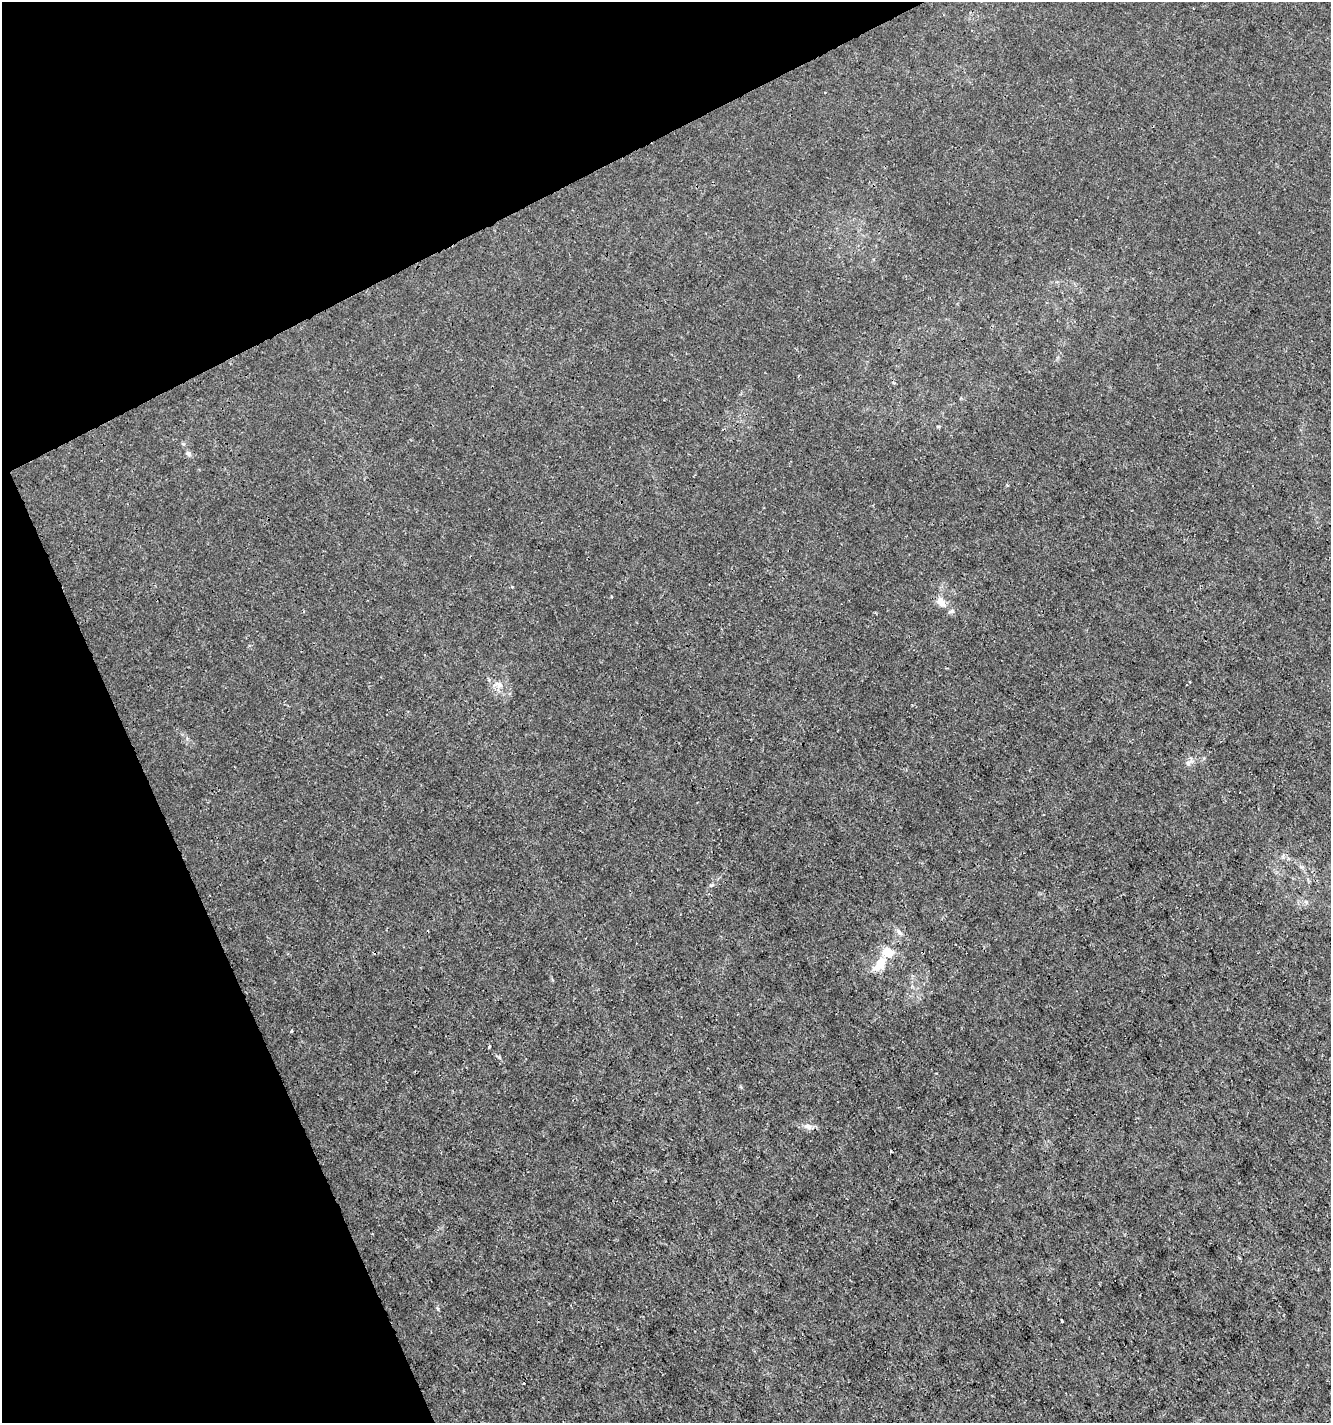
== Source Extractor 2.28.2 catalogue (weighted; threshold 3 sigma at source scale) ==
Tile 5 of 4 x 4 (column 1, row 2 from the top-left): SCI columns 94-1422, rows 2848-4268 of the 5560 x 5690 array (HDU 1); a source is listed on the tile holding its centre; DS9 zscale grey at full resolution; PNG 1333 x 1425 px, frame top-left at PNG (2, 2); no overlay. Shown black and unused: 23% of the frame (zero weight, under 3 of 4 exposures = <1% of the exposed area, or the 3 px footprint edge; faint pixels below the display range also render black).
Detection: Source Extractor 2.28.2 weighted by HDU 2 'WHT'; one run over the whole footprint, this tile lists its part. Background 1.03e-04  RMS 9.4e-04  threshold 0.00422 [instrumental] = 3 sigma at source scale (4.5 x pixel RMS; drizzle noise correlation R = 1.50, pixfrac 1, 0.0396/0.0396 arcsec/px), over >= 5 px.
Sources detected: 15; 2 cosmic-ray / hot-pixel residue — not listed; the other 13 listed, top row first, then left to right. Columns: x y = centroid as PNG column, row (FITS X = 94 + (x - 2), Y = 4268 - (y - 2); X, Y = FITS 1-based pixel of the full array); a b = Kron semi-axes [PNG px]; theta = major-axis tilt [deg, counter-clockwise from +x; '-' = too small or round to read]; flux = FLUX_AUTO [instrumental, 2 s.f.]
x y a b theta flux
938 426 5 3 - 0.083
188 453 7 6 - 0.23
941 602 13 9 -57 0.83
952 611 8 5 17 0.21
499 684 12 7 -29 0.52
1188 763 9 5 37 0.3
899 932 9 5 -46 0.27
887 953 12 9 -25 1.9
878 964 26 10 55 1.4
292 1031 3 3 - 0.14
489 1046 5 3 - 0.089
808 1126 11 7 -18 0.43
1062 1321 3 2 - 0.088
Unlisted compact peaks at least as high as the median listed source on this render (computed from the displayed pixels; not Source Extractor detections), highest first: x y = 711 885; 499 1057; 438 1309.